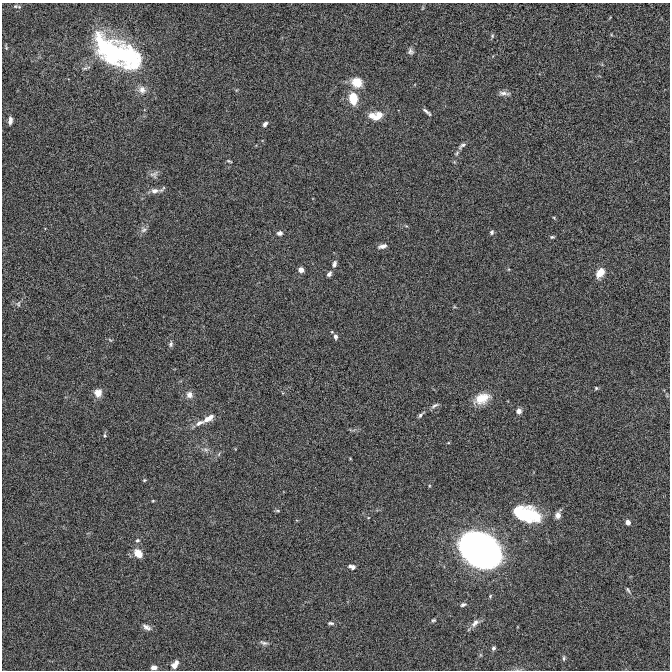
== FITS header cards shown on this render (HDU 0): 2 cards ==
NAXIS1  =                  668 / Axis length
NAXIS2  =                  668 / Axis length

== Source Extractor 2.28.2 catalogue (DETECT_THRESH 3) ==
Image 668 x 668 px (HDU 0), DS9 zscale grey, 1 PNG px = 1 image px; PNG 672 x 672 px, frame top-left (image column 1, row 668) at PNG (2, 3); no overlay
Background -2.68e-05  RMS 0.0037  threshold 0.0112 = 3 sigma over >= 5 px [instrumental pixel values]
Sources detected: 69; all 69 listed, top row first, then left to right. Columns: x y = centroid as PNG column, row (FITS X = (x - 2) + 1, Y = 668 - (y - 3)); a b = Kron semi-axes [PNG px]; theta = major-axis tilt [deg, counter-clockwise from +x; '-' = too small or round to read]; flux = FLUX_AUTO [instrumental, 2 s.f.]
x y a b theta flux
15 6 7 5 6 0.55
492 36 6 4 -72 0.39
410 51 8 6 -74 0.74
116 53 48 22 -30 51
129 54 14 9 -15 4.8
357 82 14 11 -25 3.9
142 90 12 10 -45 1.8
504 93 15 5 -5 1.1
353 98 9 6 -82 8.2
427 112 12 3 -39 0.74
372 115 10 7 30 1.7
378 116 13 8 39 2.9
10 121 8 4 84 1.2
265 124 6 4 54 0.76
462 146 14 6 42 0.99
229 161 7 3 -21 0.29
154 174 12 9 33 1.1
162 189 11 4 42 0.51
155 191 9 6 -1 1.4
554 218 4 3 - 0.23
144 230 9 8 - 0.96
492 232 6 5 - 0.49
280 233 7 5 10 0.91
552 237 5 3 - 0.39
382 246 11 5 15 1.2
334 264 9 5 72 0.85
301 270 4 4 - 3.3
600 273 11 7 55 3.3
329 274 6 4 52 0.83
18 304 8 5 84 0.57
332 332 5 3 - 0.23
335 336 5 4 - 0.81
110 340 6 4 -44 0.32
171 344 8 5 76 0.59
596 388 5 4 - 0.36
98 393 10 9 - 2.2
189 395 8 7 - 1.5
482 398 20 12 24 4.7
435 405 12 4 24 0.72
519 411 5 5 - 1.4
421 415 11 4 46 0.66
208 418 15 7 33 2.4
199 423 13 6 28 1.4
104 435 5 4 - 0.34
448 443 5 3 - 0.21
206 450 8 6 -19 0.86
219 454 6 4 71 0.36
144 480 5 4 - 0.3
153 501 4 3 - 0.22
277 511 7 3 -8 0.32
527 514 29 15 -16 18
558 515 8 5 68 1.6
628 522 5 5 - 1.3
137 541 6 5 - 0.54
480 550 25 18 -30 270
138 553 8 6 -47 4.1
352 567 9 5 -18 0.96
628 590 9 4 -57 0.47
490 596 5 4 - 0.32
463 605 8 6 19 0.64
433 620 6 5 - 0.38
331 623 9 4 -1 0.58
475 623 14 7 48 1.5
147 627 11 6 -29 1.1
264 643 12 5 -15 0.82
493 648 5 5 - 0.57
564 658 8 4 85 0.46
175 664 9 5 56 2
154 667 5 4 - 1.4
At the frame edge (FLAGS 8, measured only in part): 1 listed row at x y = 154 667